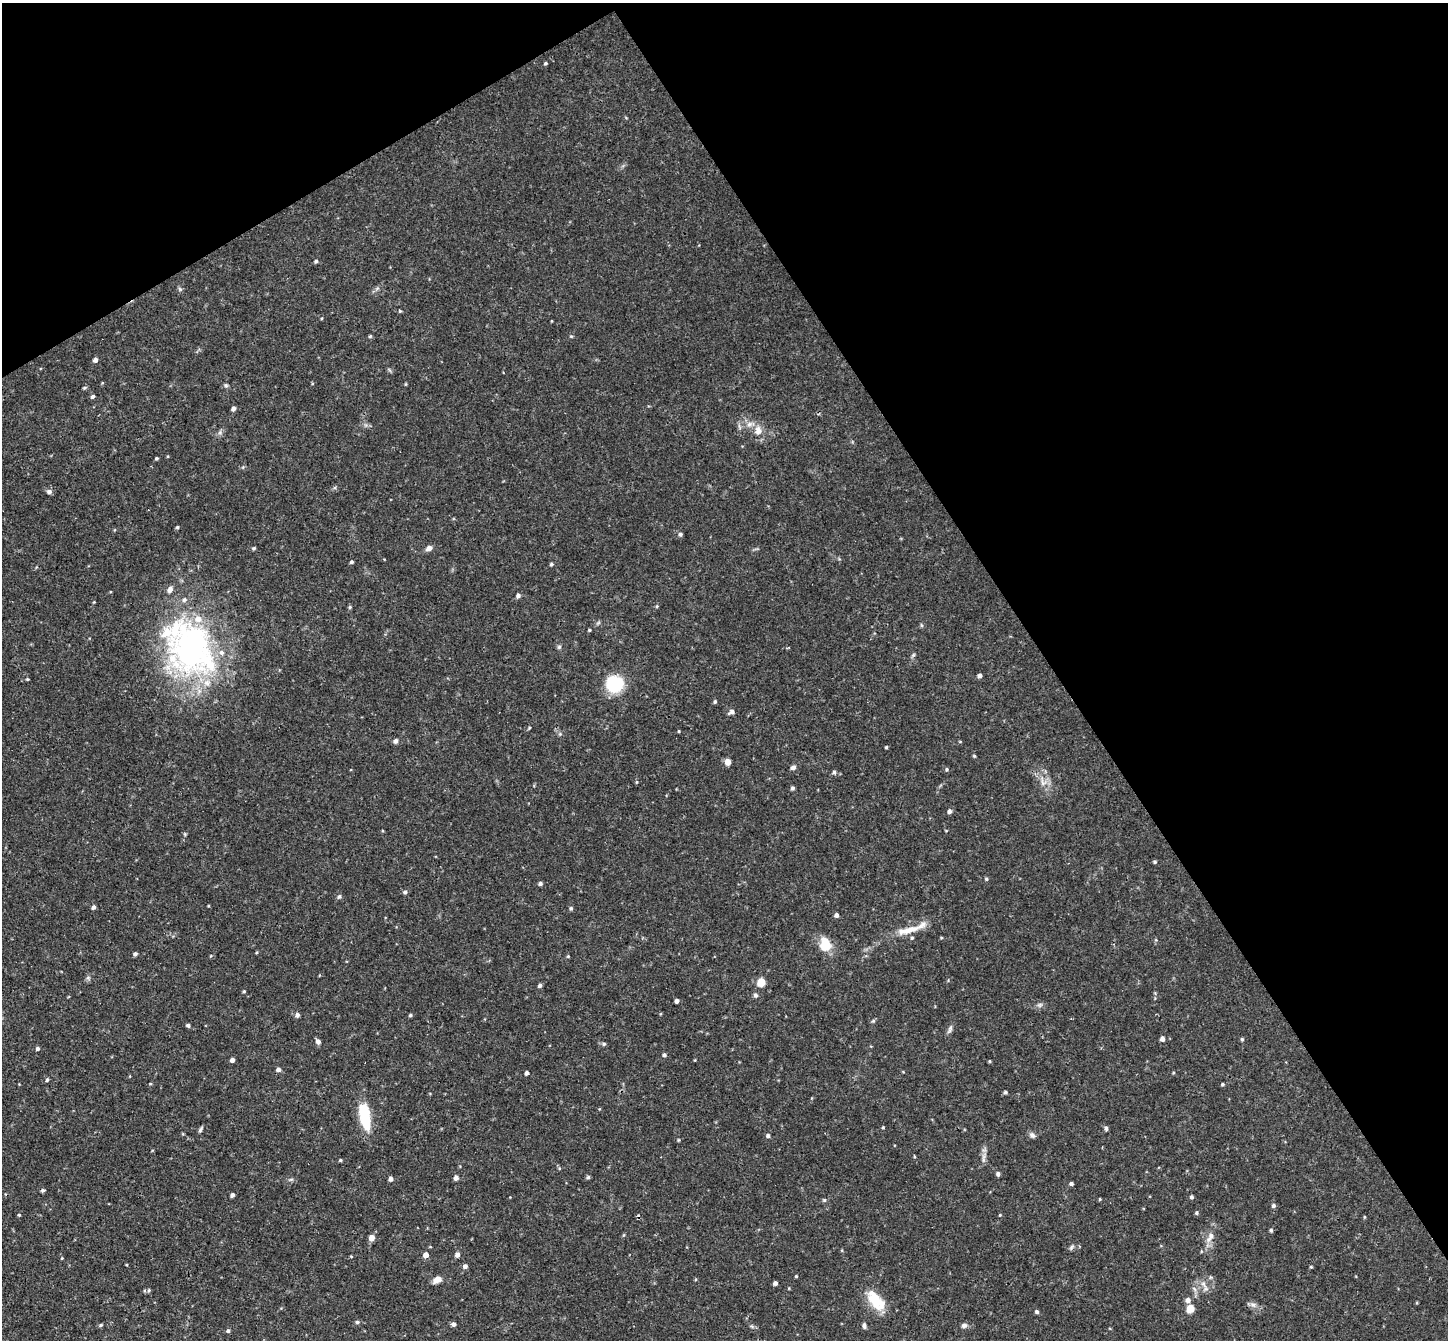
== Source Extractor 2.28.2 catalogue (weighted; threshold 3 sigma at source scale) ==
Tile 3 of 4 x 4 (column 3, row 1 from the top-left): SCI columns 2949-4394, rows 4341-5678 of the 5893 x 5868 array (HDU 1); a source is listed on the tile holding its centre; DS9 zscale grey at full resolution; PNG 1450 x 1342 px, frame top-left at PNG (2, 3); no overlay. Shown black and unused: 33% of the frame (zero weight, under 3 of 4 exposures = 6% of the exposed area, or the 3 px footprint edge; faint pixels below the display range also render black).
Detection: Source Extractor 2.28.2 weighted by HDU 2 'WHT'; one run over the whole footprint, this tile lists its part. Background 0.032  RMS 0.0031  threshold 0.0139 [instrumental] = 3 sigma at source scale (4.5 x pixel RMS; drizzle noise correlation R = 1.50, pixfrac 1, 0.05/0.05 arcsec/px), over >= 5 px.
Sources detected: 141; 1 cosmic-ray / hot-pixel residue — not listed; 8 inside a brighter listed object's ellipse — not listed separately; the other 132 listed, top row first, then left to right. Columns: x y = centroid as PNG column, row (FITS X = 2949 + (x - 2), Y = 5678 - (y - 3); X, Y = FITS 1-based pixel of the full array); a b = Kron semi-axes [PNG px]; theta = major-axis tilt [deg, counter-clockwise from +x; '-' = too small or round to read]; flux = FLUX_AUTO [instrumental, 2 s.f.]
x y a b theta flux
545 63 4 3 - 0.39
316 261 5 4 - 0.57
180 289 5 5 - 0.47
400 311 4 4 - 0.33
370 336 4 4 - 0.39
571 336 5 3 - 0.3
95 360 5 4 - 1.1
405 384 5 3 - 0.26
226 386 6 4 -19 0.5
92 396 5 4 - 0.59
233 408 5 4 - 1
758 431 13 11 82 2.7
156 458 3 3 - 0.41
49 492 7 6 - 0.75
177 527 4 4 - 0.39
680 534 5 5 - 0.62
254 548 4 4 - 0.47
429 548 8 6 24 1.4
351 562 4 4 - 0.54
551 564 5 4 - 0.46
518 595 5 5 - 0.86
657 606 5 3 - 0.33
350 607 5 4 - 0.42
921 625 6 3 -71 0.37
589 630 4 3 - 0.32
559 647 7 4 45 0.47
192 648 68 54 -65 87
788 648 4 3 - 0.26
913 655 7 4 45 0.46
980 676 4 4 - 0.99
27 679 4 3 - 0.3
614 684 13 13 - 17
715 701 5 4 - 0.45
732 712 8 6 25 0.95
529 728 4 3 - 0.3
679 731 4 3 - 0.27
395 741 5 4 - 1
886 747 4 3 - 0.33
974 756 4 3 - 0.35
728 762 5 5 - 3
793 767 7 5 24 0.83
947 769 5 5 - 0.46
834 772 6 5 - 0.62
1043 783 9 7 -25 1.7
792 788 4 4 - 0.62
949 811 5 5 - 0.87
1155 862 5 4 - 0.41
986 879 5 4 - 0.41
540 883 4 4 - 0.69
405 892 5 5 - 0.65
339 897 6 5 - 0.65
93 907 5 4 - 0.89
571 908 5 4 - 0.49
836 915 4 4 - 0.97
908 930 37 9 14 5.7
825 945 16 12 -73 6
135 954 4 4 - 0.69
568 956 4 4 - 0.29
761 982 5 5 - 8.4
540 986 5 4 - 0.73
244 991 4 4 - 0.31
755 995 5 5 - 0.77
677 1001 4 4 - 1
1040 1005 7 4 1 0.63
297 1015 5 5 - 0.94
410 1015 4 4 - 0.46
873 1021 6 4 41 0.42
188 1025 4 4 - 0.59
950 1029 12 5 73 0.88
1162 1039 5 4 - 1.1
1242 1039 5 4 - 0.41
318 1041 7 6 - 0.81
604 1044 5 4 - 0.47
38 1049 5 5 - 0.67
664 1055 5 4 - 0.56
232 1060 4 4 - 1
989 1061 4 4 - 0.32
278 1069 5 5 - 0.96
526 1073 4 4 - 0.76
47 1080 5 3 - 0.49
1222 1084 4 3 - 0.41
1005 1092 5 4 - 0.5
365 1117 32 11 -80 12
883 1127 4 3 - 0.26
1106 1128 6 4 -74 0.71
200 1130 9 3 65 0.59
1032 1135 9 6 -43 0.97
768 1136 5 4 - 0.67
983 1159 11 4 -89 1.1
340 1160 4 3 - 0.37
559 1168 5 3 - 0.34
998 1174 4 4 - 0.76
588 1177 5 5 - 0.54
456 1178 5 5 - 1.1
291 1179 6 4 19 0.46
391 1179 4 4 - 1
1071 1183 4 4 - 0.64
43 1190 4 4 - 0.58
232 1195 4 4 - 0.78
1191 1197 4 4 - 0.63
1100 1199 4 3 - 0.27
824 1200 5 4 - 0.4
1273 1206 5 5 - 0.64
1196 1213 5 4 - 0.49
19 1215 4 4 - 0.3
1000 1215 4 3 - 0.25
1364 1217 5 3 - 0.28
1271 1230 5 4 - 0.47
1210 1237 17 7 60 2.4
372 1238 5 5 - 2.4
1071 1247 9 4 51 0.58
426 1255 5 5 - 1.8
457 1255 5 4 - 1.3
351 1256 4 3 - 0.24
465 1266 5 5 - 1
1311 1267 5 3 - 0.28
796 1276 4 3 - 0.31
437 1280 10 6 31 2.3
775 1283 4 4 - 0.92
1203 1284 11 6 -48 1.5
149 1290 5 3 - 0.34
1188 1300 5 5 - 1.4
876 1301 30 14 -51 8.1
1253 1305 10 6 -21 1.2
1190 1308 5 5 - 7
1037 1312 5 4 - 0.53
357 1322 5 5 - 0.56
453 1324 5 4 - 1
101 1325 5 4 - 0.4
964 1325 7 6 - 0.95
864 1326 8 4 -85 0.7
228 1331 5 5 - 0.57